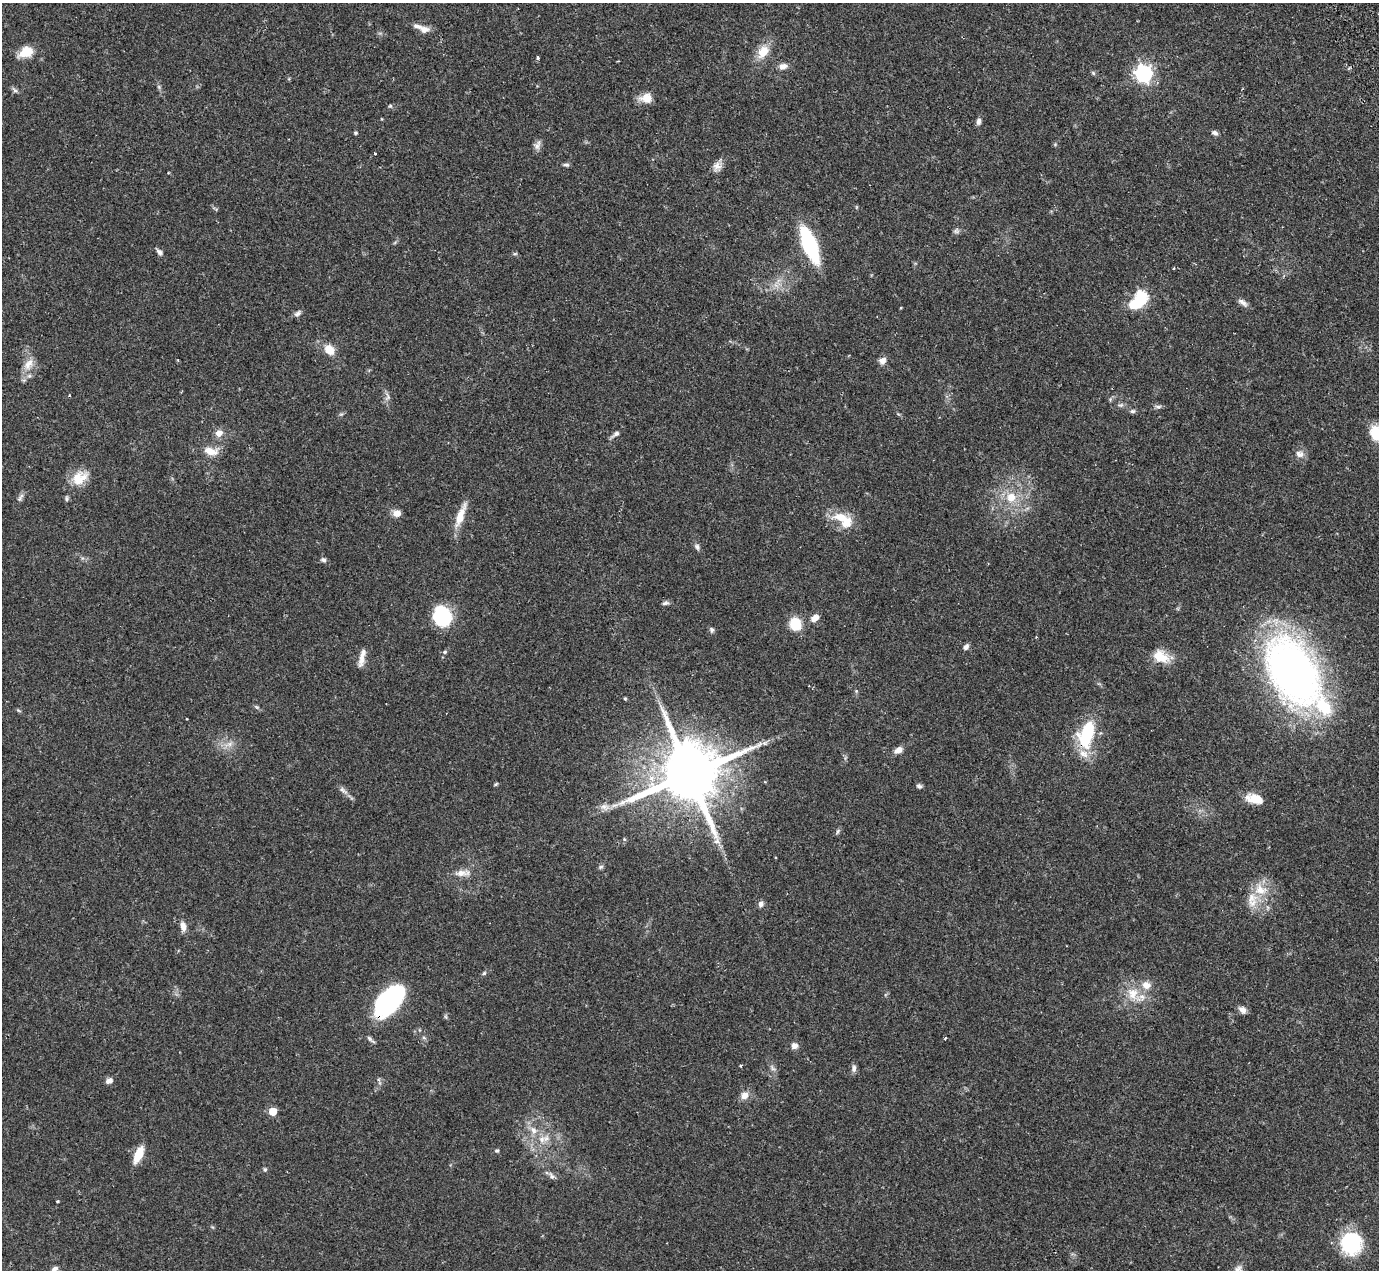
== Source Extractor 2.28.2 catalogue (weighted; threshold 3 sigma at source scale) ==
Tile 10 of 4 x 4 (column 2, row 3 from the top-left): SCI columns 1525-2901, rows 1558-2825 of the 5751 x 5797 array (HDU 1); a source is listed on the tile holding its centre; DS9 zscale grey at full resolution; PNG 1381 x 1272 px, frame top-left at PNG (2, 3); no overlay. Shown black and unused: <1% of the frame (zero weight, under 2 of 3 exposures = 9% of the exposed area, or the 3 px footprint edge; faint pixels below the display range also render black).
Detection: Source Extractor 2.28.2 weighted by HDU 2 'WHT'; one run over the whole footprint, this tile lists its part. Background 0.0831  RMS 0.0058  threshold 0.0259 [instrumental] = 3 sigma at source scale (4.5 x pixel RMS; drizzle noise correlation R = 1.50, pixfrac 1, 0.05/0.05 arcsec/px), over >= 5 px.
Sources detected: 110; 6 inside a brighter listed object's ellipse — not listed separately; the other 104 listed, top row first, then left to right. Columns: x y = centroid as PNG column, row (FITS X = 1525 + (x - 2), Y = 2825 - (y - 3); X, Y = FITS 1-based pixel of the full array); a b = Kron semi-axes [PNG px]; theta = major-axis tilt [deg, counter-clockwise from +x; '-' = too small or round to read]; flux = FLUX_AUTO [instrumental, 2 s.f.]
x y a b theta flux
424 29 12 9 2 3.7
26 52 16 10 25 11
763 52 17 11 53 9.4
538 58 4 4 - 1
783 66 10 7 3 3.2
1093 73 6 5 - 0.88
1144 73 7 7 - 190
159 87 7 4 -72 0.99
15 90 10 5 -42 1.3
646 98 15 11 6 6.5
390 106 5 5 - 0.84
978 121 8 6 76 2
355 133 4 4 - 0.96
1215 133 8 5 -28 1.7
537 145 12 8 60 2.7
375 154 3 3 - 1
566 165 9 5 -4 1.1
717 166 13 10 65 3.8
956 231 8 7 - 1.5
810 245 23 8 -68 91
159 252 9 6 -42 1.8
515 254 6 4 2 0.76
1173 268 3 3 - 0.58
1140 297 12 7 53 66
1243 302 15 6 -32 2.6
297 313 11 6 33 1.9
329 350 11 9 -50 7.8
882 361 10 9 - 2.9
29 364 19 11 63 7.1
69 395 3 3 - 0.47
388 396 12 5 -81 2.1
1120 405 9 5 -6 1.4
1158 406 10 4 4 1.4
1132 411 7 5 0 1.2
219 433 9 8 - 3.9
1376 433 15 11 -75 16
616 434 14 5 36 2
211 451 17 8 -12 7.2
1299 454 12 10 -2 3.3
79 478 23 15 27 11
1011 497 14 14 - 10
20 498 14 5 59 1.9
66 499 8 4 -90 0.99
397 513 10 8 0 3.7
460 516 32 8 70 9.4
841 517 21 11 -12 11
697 547 9 6 -51 1.7
323 560 7 6 - 1.3
665 603 10 5 8 1.6
442 616 23 19 -68 26
815 618 10 7 34 3.9
795 624 10 9 - 19
712 630 7 6 - 1.3
1036 637 3 2 - 0.65
966 647 8 5 57 1.9
445 652 6 5 - 0.9
1160 656 21 13 -31 11
362 659 19 7 80 4.8
1293 671 65 40 -62 320
856 691 4 4 - 0.61
625 699 4 4 - 0.67
257 707 7 4 -34 0.91
18 710 6 4 -19 0.71
1087 733 23 12 73 42
764 743 6 5 - 1.2
229 744 7 5 44 2
898 750 10 7 35 3.4
689 774 19 16 24 5300
496 784 6 4 28 0.71
919 786 7 6 - 1.4
343 790 14 6 -39 2.6
1255 799 17 9 -15 11
605 807 13 9 -22 3.4
837 831 8 3 71 0.92
624 839 5 4 - 0.66
601 867 6 5 - 1.1
462 873 22 8 5 5.3
1260 890 17 14 -50 11
761 904 8 7 - 1.9
183 926 11 6 -82 4
484 973 6 5 - 0.92
1146 985 12 10 -25 5.1
1133 993 19 15 -82 11
389 1001 34 19 49 82
1242 1010 11 7 -41 2.8
424 1038 6 4 -19 0.88
945 1038 3 3 - 0.67
370 1039 16 3 -41 1.4
794 1046 8 8 - 2.7
741 1065 3 3 - 0.84
773 1068 8 5 -45 1.4
854 1068 10 6 84 2.1
109 1081 9 6 26 2.3
745 1095 9 8 - 4.4
273 1111 5 5 - 14
533 1130 13 8 -62 4.6
542 1139 11 9 32 4.9
497 1151 5 5 - 0.84
138 1155 14 7 66 15
265 1169 6 5 - 0.93
551 1176 12 5 -59 1.8
58 1201 3 3 - 0.66
1351 1243 22 20 -63 39
55 1269 9 6 21 1.8
Overlapping masked pixels (flux is a lower limit): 2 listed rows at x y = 1087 733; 389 1001
Isophote crosses this tile's border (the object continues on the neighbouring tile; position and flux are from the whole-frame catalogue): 1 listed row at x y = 1376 433